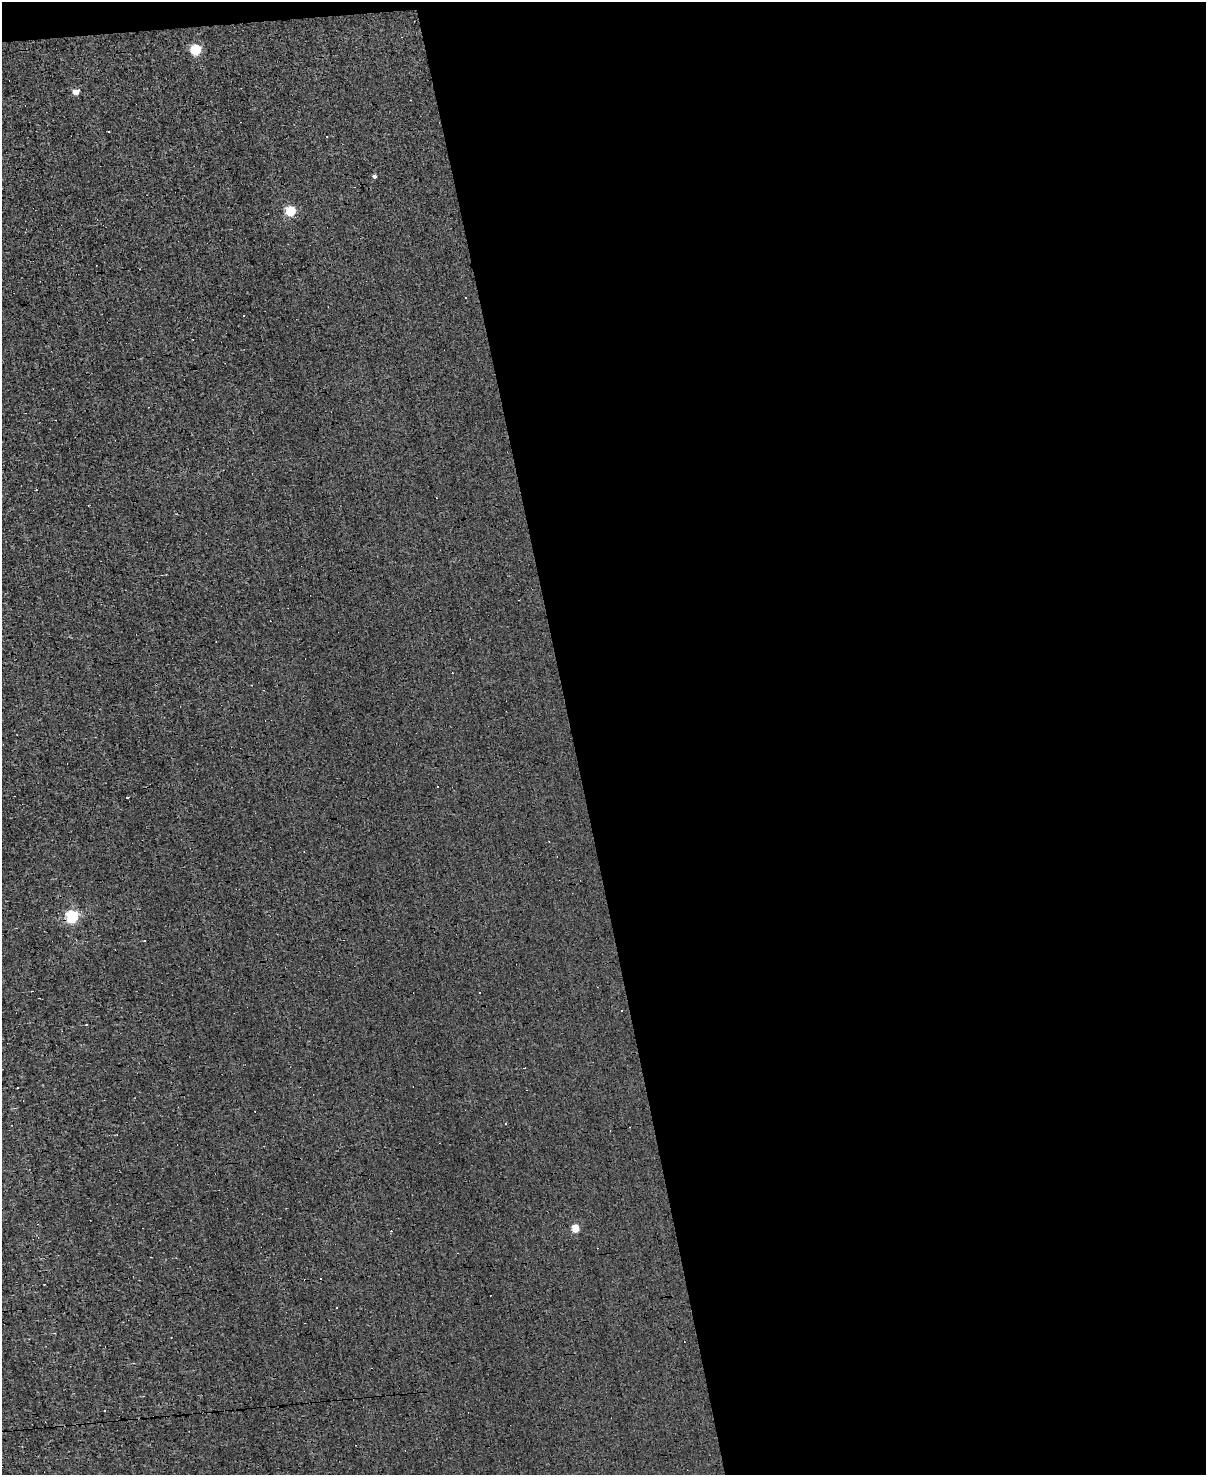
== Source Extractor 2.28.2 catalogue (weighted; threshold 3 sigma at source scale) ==
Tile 4 of 4 x 3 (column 4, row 1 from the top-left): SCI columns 3611-4814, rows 3085-4557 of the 4814 x 4810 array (HDU 1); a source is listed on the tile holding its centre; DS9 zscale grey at full resolution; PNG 1208 x 1477 px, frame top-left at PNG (2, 2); no overlay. Shown black and unused: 53% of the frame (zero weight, under 3 of 4 exposures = <1% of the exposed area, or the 3 px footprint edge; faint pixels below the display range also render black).
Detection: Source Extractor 2.28.2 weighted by HDU 2 'WHT'; one run over the whole footprint, this tile lists its part. Background -5.64e-04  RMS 0.04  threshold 0.181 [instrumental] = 3 sigma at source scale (4.5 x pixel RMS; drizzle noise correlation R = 1.50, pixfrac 1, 0.05/0.05 arcsec/px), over >= 5 px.
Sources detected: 22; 7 cosmic-ray / hot-pixel residue — not listed; the other 15 listed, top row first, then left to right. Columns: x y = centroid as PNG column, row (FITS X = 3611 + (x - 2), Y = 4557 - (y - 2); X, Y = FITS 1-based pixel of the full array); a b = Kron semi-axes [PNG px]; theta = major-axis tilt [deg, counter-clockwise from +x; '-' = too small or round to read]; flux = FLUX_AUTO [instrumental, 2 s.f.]
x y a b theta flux
196 49 5 5 - 280
76 91 4 4 - 60
108 131 2 2 - 3.2
327 137 3 2 - 5
374 176 4 4 - 9.3
291 210 5 5 - 230
36 490 2 2 - 2.2
127 797 3 3 - 23
72 916 5 5 - 600
18 1088 2 2 - 3.1
575 1228 5 4 - 110
391 1231 3 3 - 4.3
321 1278 2 2 - 4.8
336 1308 3 2 - 3.6
104 1411 3 2 - 4.1